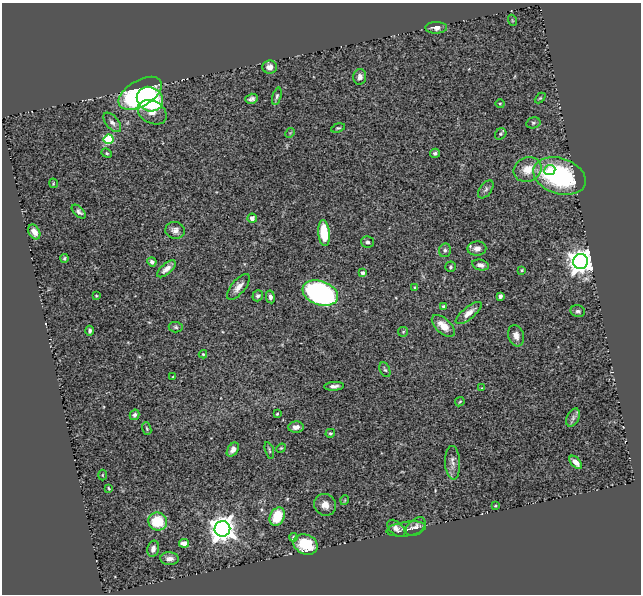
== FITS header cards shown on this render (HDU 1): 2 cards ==
NAXIS1  =                  639
NAXIS2  =                  592

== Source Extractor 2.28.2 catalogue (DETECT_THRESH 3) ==
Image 639 x 592 px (HDU 1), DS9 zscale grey, 1 PNG px = 1 image px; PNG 643 x 596 px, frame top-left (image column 1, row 592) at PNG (2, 3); each listed source drawn as its Kron ellipse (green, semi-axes under 4 px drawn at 4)
Background 0.345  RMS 0.032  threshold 0.0975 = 3 sigma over >= 5 px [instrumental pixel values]
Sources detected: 88; all 88 listed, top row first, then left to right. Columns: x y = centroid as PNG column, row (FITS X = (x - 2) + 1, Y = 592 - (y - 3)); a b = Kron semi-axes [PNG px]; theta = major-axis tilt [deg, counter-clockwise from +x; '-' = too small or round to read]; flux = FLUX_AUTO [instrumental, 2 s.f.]
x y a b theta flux
512 20 5 3 - 2
436 28 11 6 1 11
270 67 7 6 - 13
360 77 8 6 80 10
140 93 24 13 31 330
277 96 9 4 74 4.5
540 98 6 4 43 2.4
150 99 13 12 - 240
251 99 6 5 - 7.5
500 104 4 4 - 2.2
152 112 15 11 -29 29
112 122 11 6 -50 8.8
533 123 7 5 14 4.3
338 128 7 3 17 2.8
290 133 5 4 - 2.2
501 134 6 5 - 3.5
109 139 5 5 - 120
107 153 5 4 - 3
435 153 5 4 - 5.1
528 170 14 12 21 35
550 170 5 5 - 12
559 176 27 18 -17 280
53 183 5 3 - 1.7
486 189 10 6 53 6.1
79 212 9 4 -43 6.1
252 218 4 4 - 9.2
175 230 10 8 -12 11
34 232 8 5 -60 12
324 233 13 6 -84 73
367 242 6 5 - 5.3
477 248 9 7 3 13
445 250 7 6 - 5.8
65 258 4 4 - 3.3
581 261 7 7 - 2300
152 262 5 4 - 6.6
480 265 9 5 -11 9.2
451 267 5 5 - 4.3
166 269 11 5 41 12
522 270 4 3 - 2.4
363 273 3 3 - 8.1
238 287 16 7 50 15
415 288 4 4 - 4.3
320 293 18 12 -20 630
96 296 3 3 - 1.9
258 296 6 5 - 5.1
500 296 4 3 - 6.7
270 297 6 4 -80 7.9
443 306 4 4 - 4.3
578 311 7 6 - 5.9
469 313 16 6 39 16
443 326 14 7 -42 24
176 327 7 5 -5 4.1
90 331 5 4 - 5.1
403 332 5 5 - 3
516 336 11 8 -72 15
203 354 4 4 - 2.5
385 370 8 5 -66 4.5
173 377 4 3 - 2.1
334 386 10 4 4 8.4
482 388 4 4 - 1.8
460 402 5 3 - 2.2
277 414 3 3 - 2.2
134 415 5 4 - 6
573 418 9 6 65 7.6
296 427 8 5 2 12
147 428 6 4 -70 2.9
330 433 5 3 - 2.7
281 448 5 4 - 2.5
233 450 8 5 56 11
269 450 8 3 -74 3.1
576 462 8 4 -48 16
453 463 17 7 -87 14
102 475 5 3 - 1.8
109 488 3 3 - 2.1
345 500 5 3 - 1.7
325 505 11 10 - 16
495 506 3 3 - 2.1
277 517 9 7 63 66
158 522 9 9 - 78
416 527 11 7 41 9.5
396 528 11 6 -42 11
222 529 8 7 - 2500
406 529 20 7 7 15
293 537 4 4 - 3.2
184 543 5 4 - 22
306 544 12 9 -23 68
153 549 8 5 77 12
169 559 9 6 -4 13